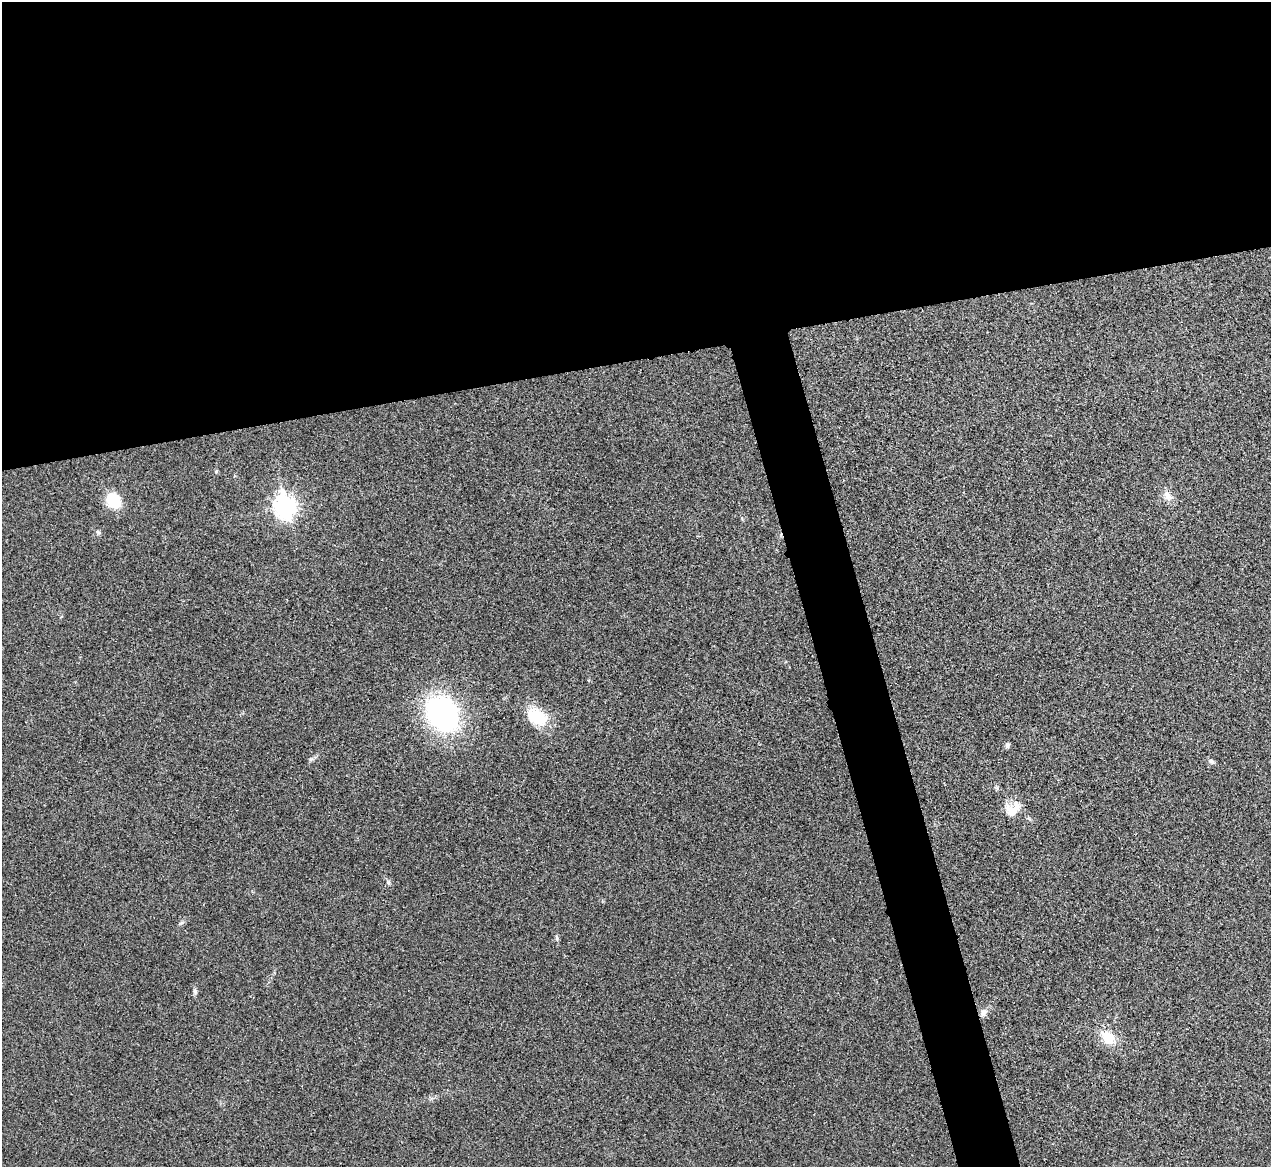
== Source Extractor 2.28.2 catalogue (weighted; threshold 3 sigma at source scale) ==
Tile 2 of 4 x 4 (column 2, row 1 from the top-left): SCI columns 1274-2542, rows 3641-4805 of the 5086 x 5069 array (HDU 1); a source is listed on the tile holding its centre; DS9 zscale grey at full resolution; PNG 1273 x 1169 px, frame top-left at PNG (2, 2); no overlay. Shown black and unused: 34% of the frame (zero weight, under 3 of 4 exposures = <1% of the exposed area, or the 3 px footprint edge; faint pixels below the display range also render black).
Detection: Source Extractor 2.28.2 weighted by HDU 2 'WHT'; one run over the whole footprint, this tile lists its part. Background 0.0296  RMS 0.0061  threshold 0.0272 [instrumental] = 3 sigma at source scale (4.5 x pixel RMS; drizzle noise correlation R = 1.50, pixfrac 1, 0.05/0.05 arcsec/px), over >= 5 px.
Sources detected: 16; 1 inside a brighter listed object's ellipse — not listed separately; the other 15 listed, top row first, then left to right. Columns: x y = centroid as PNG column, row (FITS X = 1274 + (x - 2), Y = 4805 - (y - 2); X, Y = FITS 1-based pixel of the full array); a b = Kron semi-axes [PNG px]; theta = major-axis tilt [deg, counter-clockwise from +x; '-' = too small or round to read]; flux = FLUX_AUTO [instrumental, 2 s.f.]
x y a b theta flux
216 471 5 4 - 0.87
1167 496 14 10 -61 4.9
113 500 12 10 -56 27
285 507 10 8 -77 300
98 532 7 5 -67 1.1
442 714 45 35 -51 94
537 717 28 18 -47 20
1007 745 8 5 67 1.4
1211 761 7 6 - 1.3
1013 809 21 15 34 9.6
388 883 7 5 -88 1.3
557 937 8 4 -71 1.1
195 991 7 6 - 1.3
983 1012 10 8 63 3.3
1108 1037 20 14 -54 13
Unlisted compact peaks at least as high as the median listed source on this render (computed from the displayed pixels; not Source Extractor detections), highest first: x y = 311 759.